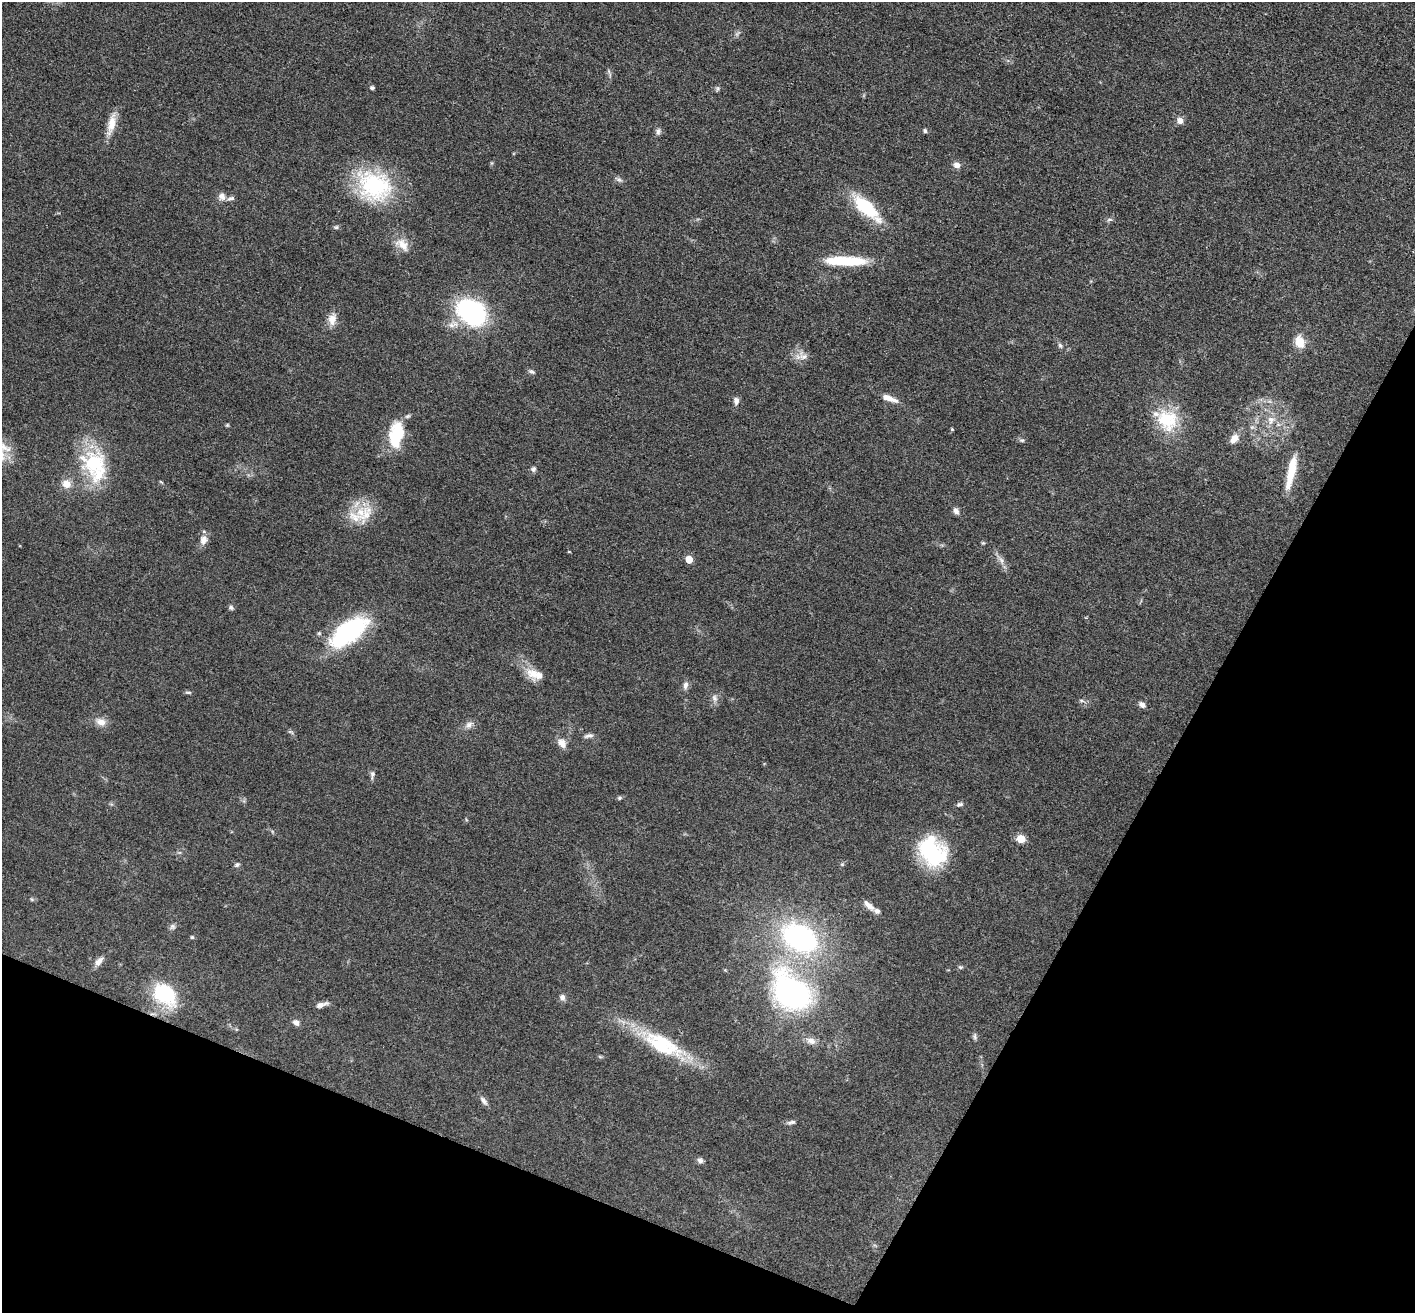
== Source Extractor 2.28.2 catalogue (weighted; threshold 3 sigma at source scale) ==
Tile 15 of 4 x 4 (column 3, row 4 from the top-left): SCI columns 2827-4239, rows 279-1589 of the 5653 x 5665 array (HDU 1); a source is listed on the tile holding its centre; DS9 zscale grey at full resolution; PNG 1417 x 1315 px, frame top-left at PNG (2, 2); no overlay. Shown black and unused: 23% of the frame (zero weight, under 3 of 4 exposures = <1% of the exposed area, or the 3 px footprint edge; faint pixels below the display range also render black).
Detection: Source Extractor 2.28.2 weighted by HDU 2 'WHT'; one run over the whole footprint, this tile lists its part. Background 0.0503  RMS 0.0048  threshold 0.0214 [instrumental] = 3 sigma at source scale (4.5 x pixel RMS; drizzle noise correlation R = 1.50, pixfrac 1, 0.05/0.05 arcsec/px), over >= 5 px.
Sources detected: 89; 1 too faint to see at this stretch — not listed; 7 inside a brighter listed object's ellipse — not listed separately; the other 81 listed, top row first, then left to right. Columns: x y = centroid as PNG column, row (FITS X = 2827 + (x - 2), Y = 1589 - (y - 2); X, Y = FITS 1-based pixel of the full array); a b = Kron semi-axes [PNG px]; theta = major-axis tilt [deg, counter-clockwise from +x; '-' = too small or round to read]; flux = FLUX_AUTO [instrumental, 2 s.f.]
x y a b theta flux
609 71 9 4 -81 1
372 88 5 4 - 0.88
717 89 7 5 75 0.87
1180 121 8 7 - 2.8
111 124 30 9 77 7.4
658 131 10 6 76 1.5
925 131 6 5 - 0.93
957 165 8 7 - 2.8
619 179 11 6 -31 1.4
374 186 45 38 -26 48
222 196 11 9 -69 2.7
865 207 30 11 -42 32
1110 219 9 4 1 1
336 227 7 5 22 0.89
402 245 21 12 -38 6.5
845 261 46 10 -1 22
471 312 26 19 -36 77
332 319 17 10 80 4.7
1300 342 14 10 -74 7.4
1060 345 8 5 -63 1
803 357 18 11 -47 4.4
531 371 10 5 -23 1.1
889 398 21 6 -19 4.9
736 401 10 7 -87 2
1166 420 28 22 -39 26
1271 420 14 11 67 4.8
227 425 5 5 - 0.55
952 429 4 3 - 0.54
396 435 32 16 81 22
1234 439 11 8 50 4.1
1022 440 7 5 -18 0.94
94 464 40 34 -57 37
533 469 7 7 - 1.2
1291 472 40 8 78 13
66 484 11 10 - 4.6
956 511 10 6 -65 1.9
366 514 33 15 63 11
204 540 12 10 71 3.4
983 543 5 5 - 0.62
569 552 4 3 - 0.38
689 559 5 5 - 9.4
1001 560 14 7 -57 2.8
231 608 7 5 -20 1.1
349 632 35 16 36 73
533 674 22 14 -41 7.7
685 685 11 6 79 2.1
188 692 10 4 0 0.79
714 698 10 7 -71 2.1
1081 701 8 4 -9 0.95
1142 705 8 6 -37 2.1
101 722 16 10 -24 4.2
469 725 12 8 44 2.5
290 732 9 3 -29 0.81
589 736 13 6 10 1.7
562 743 14 9 -52 3.7
372 775 12 6 83 1.5
619 798 7 5 1 0.83
960 804 9 5 16 1.2
1021 839 6 5 - 12
932 853 34 27 -39 39
842 864 5 5 - 0.67
237 865 8 5 29 0.96
32 899 5 4 - 0.59
869 905 18 7 -42 3.6
172 927 8 8 - 1.4
192 937 5 5 - 0.67
800 938 24 16 -30 120
99 961 14 7 47 2.8
960 967 6 5 - 0.78
792 993 42 29 -47 120
165 994 31 21 -43 31
562 997 9 7 -65 1.8
321 1005 15 5 17 2.6
296 1022 9 7 -36 2.1
975 1036 10 5 -78 1.2
811 1041 14 9 -18 3.2
662 1044 64 22 -28 40
600 1057 6 4 -19 0.62
484 1101 14 6 -54 1.9
791 1122 12 5 12 1.4
700 1160 7 7 - 1.6
Overlapping masked pixels (flux is a lower limit): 1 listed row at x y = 662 1044